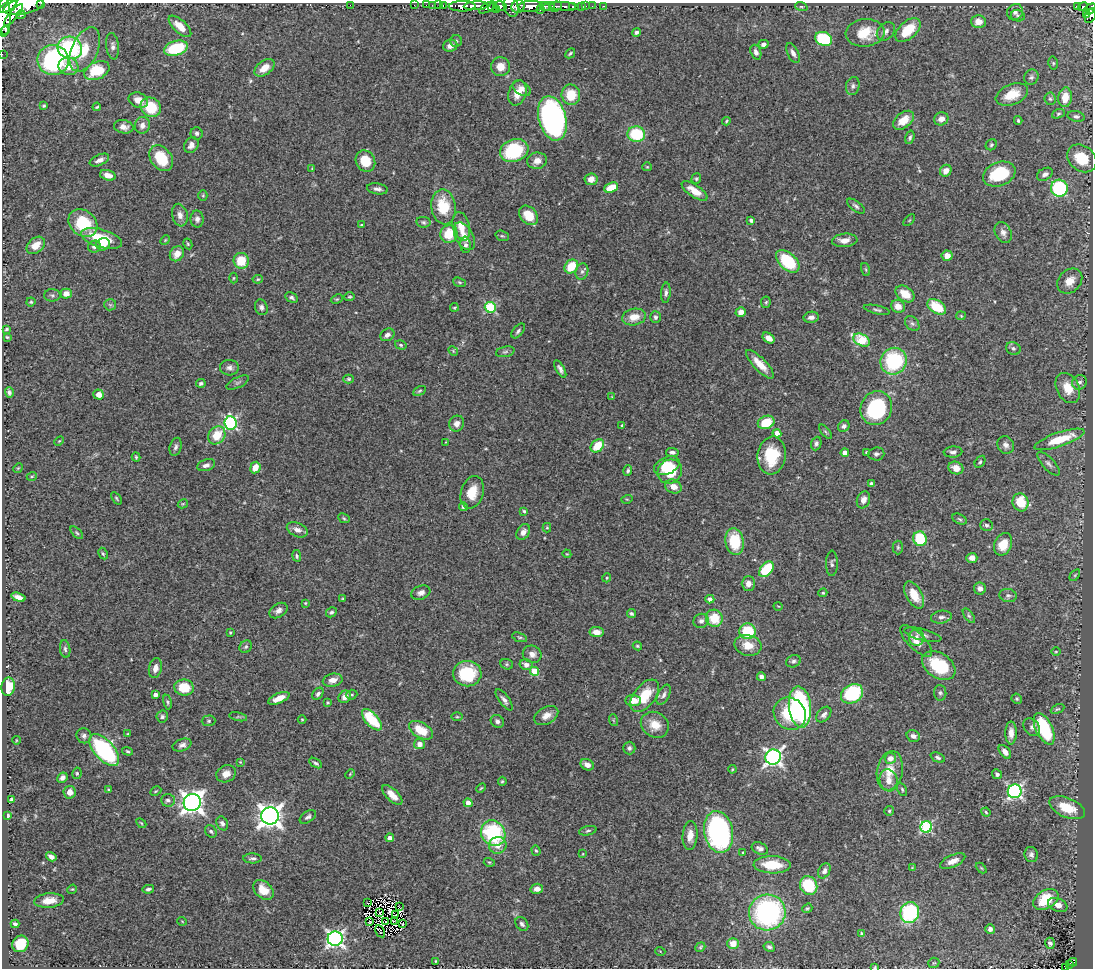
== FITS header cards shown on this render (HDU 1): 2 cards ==
NAXIS1  =                 1091
NAXIS2  =                  966

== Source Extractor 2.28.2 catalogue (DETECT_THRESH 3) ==
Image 1091 x 966 px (HDU 1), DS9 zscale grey, 1 PNG px = 1 image px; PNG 1095 x 970 px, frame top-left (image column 1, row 966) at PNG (2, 3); each listed source drawn as its Kron ellipse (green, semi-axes under 4 px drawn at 4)
Background 1.04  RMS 0.026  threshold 0.078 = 3 sigma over >= 5 px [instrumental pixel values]
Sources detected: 431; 4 with non-positive FLUX_AUTO (blend fragments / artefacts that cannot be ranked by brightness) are neither listed nor drawn; the other 427 listed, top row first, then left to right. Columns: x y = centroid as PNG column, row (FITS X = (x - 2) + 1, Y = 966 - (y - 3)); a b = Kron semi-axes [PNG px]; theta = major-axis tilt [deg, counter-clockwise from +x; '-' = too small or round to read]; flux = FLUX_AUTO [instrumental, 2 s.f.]
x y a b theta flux
41 3 2 2 - 18
350 5 2 2 - 81
414 5 2 2 - 6.6
426 5 2 2 - 3.2
432 5 2 2 - 7.3
439 5 2 2 - 3.1
443 5 3 2 - 14
9 6 10 4 35 580
24 6 21 8 14 2200
462 6 13 5 1 920
476 6 12 4 3 580
500 6 7 4 -14 290
518 6 7 6 - 380
531 6 12 5 3 990
545 6 6 3 -24 170
556 6 6 5 - 280
564 6 15 3 -5 88
573 6 3 3 - 150
582 6 3 3 - 33
586 6 2 2 - 5
592 6 2 2 - 4.2
604 6 3 2 - 7
1078 6 4 3 - 61
493 7 5 3 - 140
511 7 10 7 -74 360
549 7 6 3 17 280
801 7 6 4 -18 2.2
1083 7 5 4 - 48
487 8 9 4 33 160
1090 9 7 4 40 230
497 10 4 3 - 95
540 10 3 2 - 36
1015 12 8 7 - 7.2
13 15 14 4 49 630
21 15 4 3 - 140
1086 15 3 2 - 37
1018 16 7 5 -16 3.4
1090 16 8 5 62 98
4 17 19 6 89 1400
979 22 7 6 - 16
180 26 14 6 -43 24
908 30 15 8 42 47
5 31 2 2 - 160
886 31 10 7 47 7
637 32 4 4 - 4.4
865 33 19 13 5 47
824 39 9 6 -23 100
456 41 6 6 - 3
763 44 5 4 - 5.9
113 46 13 6 -84 7.2
450 46 7 6 - 10
70 48 12 11 - 180
176 48 12 7 16 89
85 49 23 13 66 42
756 52 7 5 -70 7.1
570 53 5 3 - 2.2
793 53 11 5 -64 8
2 54 2 2 - 4.3
53 60 15 15 - 250
1053 63 6 5 - 2.5
68 66 10 8 -19 24
500 67 9 9 - 20
264 68 11 7 37 21
97 71 13 8 24 63
1031 77 8 7 - 4.7
853 86 9 7 74 5.9
522 88 10 6 -35 9.2
517 93 13 9 72 20
1012 94 17 10 22 32
571 95 10 9 - 42
1065 97 10 7 84 25
1050 99 6 5 - 3
138 100 10 7 -20 19
44 106 3 3 - 2.2
97 107 4 3 - 2
151 107 10 9 - 60
1058 114 7 4 20 2.5
1076 116 9 5 -11 4.5
552 118 22 13 -75 570
941 119 7 6 - 9.3
903 120 12 7 39 24
1018 120 4 3 - 2.2
726 121 4 3 - 1.9
142 125 8 7 - 10
124 127 10 6 -9 9.7
197 133 6 6 - 4.4
636 134 9 8 - 82
910 137 7 4 74 3.7
191 145 8 6 55 9.4
991 145 6 5 - 2.9
514 151 14 11 19 140
161 158 14 10 -53 54
1082 158 16 12 -38 46
99 160 10 5 24 9
365 161 11 9 -61 39
537 161 10 8 9 12
647 167 5 4 - 1.9
312 168 4 3 - 1.3
946 171 6 5 - 14
999 174 17 11 22 85
1045 174 8 5 29 7
108 175 8 5 -18 11
591 179 6 6 - 15
696 179 5 4 - 2.6
611 188 7 4 22 39
1059 188 8 8 - 170
377 189 10 5 -8 6.6
694 191 15 6 -33 22
203 195 5 4 - 2.2
856 206 10 5 -37 4.9
443 207 17 12 -82 60
180 215 11 7 -75 11
529 215 11 8 -48 32
197 219 8 6 -88 7
751 220 4 3 - 5.2
909 220 7 3 45 1.7
423 222 7 5 -9 3.6
83 223 16 12 -40 79
361 225 3 3 - 2
461 226 15 8 -76 26
1003 232 11 8 -63 8.3
449 234 9 8 - 47
464 236 15 8 -62 18
502 236 7 5 -19 2.5
101 238 21 9 -17 60
165 240 5 4 - 1.9
845 240 13 6 4 15
103 244 7 6 - 13
188 244 5 3 - 2.1
36 245 10 7 39 21
465 245 8 5 -84 5.2
94 247 6 6 - 6.3
177 254 8 6 50 19
947 256 5 5 - 15
241 261 8 7 - 41
788 261 14 8 -43 99
571 266 7 6 - 44
866 270 7 3 -71 2
582 271 8 6 73 5.4
234 278 5 3 - 1.9
258 279 5 4 - 2.1
1070 281 14 11 46 19
460 282 7 4 -20 2.4
666 293 10 4 86 5.5
66 294 5 5 - 16
905 294 10 7 -36 28
52 295 8 6 0 4.6
349 297 5 4 - 2.2
292 298 7 5 -30 3.5
337 299 6 4 24 2.1
31 302 4 4 - 2.3
766 302 6 4 83 2.7
110 305 6 5 - 2.8
898 306 7 6 - 17
261 307 8 6 -72 5.5
454 307 4 3 - 1.9
490 307 5 5 - 160
937 307 10 6 -33 58
877 310 13 4 -12 4.4
741 312 5 5 - 13
961 316 5 4 - 1.8
634 317 12 8 11 24
655 317 6 5 - 3.7
811 317 7 5 11 8.3
912 324 8 6 -47 4.7
7 329 3 3 - 2.8
518 331 9 5 50 4.4
387 335 7 6 - 7.9
7 337 3 3 - 1.8
769 338 7 4 -35 11
862 340 9 6 -26 79
401 345 6 4 -18 2.9
1013 348 7 6 - 4.3
453 351 5 4 - 1.9
505 352 9 5 13 4
894 361 14 13 - 140
760 364 19 6 -46 24
229 368 9 7 -4 7.8
560 369 10 4 -60 6
349 379 5 4 - 3.1
1079 382 7 7 - 6.1
201 383 5 4 - 3.8
238 383 12 5 26 5.1
1068 388 16 11 -63 29
419 391 7 4 27 2.6
9 392 5 4 - 4.5
99 395 5 5 - 16
612 397 4 4 - 1.6
876 408 17 15 66 170
766 422 8 6 23 55
230 423 6 6 - 280
457 424 8 7 - 10
622 426 3 3 - 2.4
844 426 6 5 - 5.6
825 432 8 4 -50 2.8
777 433 4 4 - 16
217 435 10 8 52 39
1059 439 26 7 18 55
59 441 5 3 - 1.8
446 442 3 2 - 1.3
816 443 7 5 70 4.3
1006 445 9 8 - 7.9
597 446 7 5 45 43
176 447 9 5 75 5.3
672 452 6 4 -7 6
867 452 3 2 - 2
953 452 9 5 4 6
845 453 4 4 - 17
876 454 8 6 5 5
772 455 19 14 83 72
136 457 4 4 - 2.1
980 462 6 4 56 3.1
1048 464 15 6 -47 7.4
206 465 9 5 18 7.5
667 466 13 8 24 43
18 468 5 4 - 1.6
255 468 6 5 - 23
956 468 7 6 - 18
628 471 5 3 - 3.6
670 471 13 11 41 47
32 476 5 3 - 1.7
871 484 4 4 - 4.3
673 487 8 6 -22 17
472 492 17 11 73 29
116 498 7 4 -55 2.4
627 499 5 3 - 1.7
863 500 9 6 70 10
1021 502 9 8 - 51
183 504 5 4 - 1.8
463 507 4 4 - 4.5
524 511 3 3 - 2.2
344 518 6 4 -24 2.4
960 519 8 5 -27 3.2
986 525 6 5 - 3.2
547 528 5 4 - 1.9
297 530 11 7 -23 11
523 532 8 6 61 9
77 533 8 4 -45 3
920 539 7 6 - 84
734 541 13 9 -82 68
1003 544 12 8 65 31
898 547 7 5 -89 2.8
103 554 6 4 -62 2.8
567 554 4 3 - 1.4
297 556 6 4 -80 3.1
972 558 5 5 - 9.1
832 563 12 6 89 4.7
766 569 9 5 48 83
1075 575 7 3 54 2.1
607 578 4 4 - 1.6
748 584 7 6 - 9.7
980 589 6 6 - 8.9
421 593 10 6 21 8.4
823 593 4 3 - 2
914 595 15 8 -60 30
1008 596 9 6 -10 5.5
18 597 7 4 -17 8.9
343 599 3 3 - 1.7
710 599 4 4 - 7.3
305 603 4 4 - 1.8
778 606 4 3 - 1.3
278 611 10 6 33 7.9
331 612 6 4 29 3.5
631 613 4 3 - 3.4
969 616 8 4 -54 3.4
941 617 10 6 9 6.3
714 618 9 8 - 46
701 621 8 7 - 6.3
748 631 8 8 - 71
230 632 3 2 - 1.6
597 632 7 5 -7 16
923 635 19 5 -14 7.8
520 637 8 4 -20 2.8
916 637 8 7 - 8.3
916 641 21 8 -45 17
748 645 14 10 -11 28
637 646 5 3 - 2.1
246 647 7 5 46 4.2
65 649 9 5 -81 4.2
1056 652 5 3 - 1.6
532 654 9 8 - 11
793 661 7 6 - 4.9
507 664 6 5 - 2.9
526 665 6 5 - 10
939 666 18 12 -34 79
155 668 10 6 78 12
534 671 4 4 - 47
467 674 14 12 2 87
761 677 4 4 - 6.5
333 680 10 6 12 12
8 687 9 6 80 50
184 687 10 8 -8 44
940 693 8 6 -86 4.4
318 694 7 5 51 4.9
852 694 12 9 30 140
155 695 4 4 - 7.5
352 695 5 5 - 2.7
664 695 11 5 64 6.5
645 696 19 10 52 48
345 697 7 5 41 12
279 698 11 5 24 18
1017 699 5 5 - 2.9
504 700 12 5 -54 7.4
633 700 8 5 -4 20
167 702 7 3 -79 2.6
328 702 4 3 - 1.9
800 707 21 11 -83 390
1057 709 7 4 25 2.4
790 714 17 15 -47 73
824 715 9 6 47 6.8
546 716 13 8 29 14
162 717 6 5 - 3.9
238 717 9 4 -12 3
457 717 6 3 -1 2.2
302 719 4 3 - 1.5
372 720 13 6 -48 76
613 720 6 3 -71 1.8
209 721 7 5 2 3.2
497 721 7 6 - 5.1
655 725 15 12 -33 27
1032 727 9 7 -50 6.1
1044 729 17 8 -65 120
421 730 13 7 -31 39
1011 733 11 5 89 12
128 734 3 2 - 1.6
84 736 7 7 - 6.1
913 736 7 5 -18 7.5
16 740 4 3 - 1.3
419 744 5 5 - 11
182 745 10 6 18 7.4
629 748 6 6 - 4.5
104 750 19 10 -48 230
127 751 5 4 - 2.6
1005 752 8 5 -50 9.4
773 757 8 7 - 690
938 757 7 4 -25 3.9
890 758 5 5 - 13
240 762 4 4 - 1.5
316 763 7 3 -32 3.2
587 765 7 5 -28 11
732 769 4 3 - 1.7
890 771 20 13 79 31
77 773 5 4 - 3
226 774 10 8 25 14
350 774 5 3 - 1.5
997 774 5 4 - 4.7
62 778 5 4 - 6.3
888 780 11 9 -74 16
502 781 4 3 - 2.3
481 788 5 3 - 1.9
902 789 7 4 -64 2.9
108 790 3 3 - 1.9
156 791 6 3 27 1.9
1015 791 7 7 - 430
70 792 6 6 - 13
392 795 13 6 -44 17
12 799 4 3 - 2.4
168 800 7 6 - 5.9
192 802 9 8 - 1300
468 803 4 4 - 11
1067 808 19 9 -22 47
889 811 5 5 - 2.8
986 812 5 4 - 2.1
8 816 4 3 - 3.1
270 816 9 8 - 1500
308 817 9 5 35 4.7
141 823 6 3 -45 2.1
222 823 7 5 -62 5.6
926 827 6 5 - 200
211 831 6 5 - 3.5
588 831 9 4 12 3.5
719 832 21 14 -78 360
493 833 13 11 -54 160
690 836 14 7 86 17
390 838 4 4 - 10
498 845 9 8 - 16
760 848 8 5 -23 7
536 851 5 4 - 2.5
743 853 3 2 - 1.4
583 854 4 3 - 1.2
1031 855 8 6 -70 5.6
51 857 5 4 - 7.5
252 858 9 5 -2 4.9
953 861 13 6 24 13
489 862 5 3 - 2
772 865 19 8 -1 48
912 868 4 4 - 1.6
981 868 6 4 -44 2
824 871 8 5 63 7
809 885 9 8 - 82
72 889 5 4 - 1.9
148 889 6 4 11 4.5
537 889 6 5 - 9.9
263 890 12 8 -42 29
1046 899 13 9 32 61
49 900 15 7 6 19
368 903 3 2 - 0.73
1058 905 10 6 -23 13
399 907 2 2 - 1.5
807 908 5 4 - 2.5
767 912 18 18 - 290
380 913 2 2 - 1.1
910 913 10 9 - 150
396 915 3 2 - 0.35
182 921 5 3 - 1.2
386 921 3 2 - 1.7
370 922 4 2 - 2.7
395 922 3 2 - 0.19
15 924 4 3 - 4.2
403 924 3 2 - 1.5
522 924 8 5 -53 4.5
990 929 5 4 - 6.5
380 931 6 3 -59 1.3
862 933 4 4 - 2.8
335 939 7 7 - 630
1050 943 5 5 - 4.1
20 944 8 8 - 52
733 944 6 5 - 18
700 947 5 3 - 2.1
769 947 6 4 -28 4.1
660 951 5 3 - 1.3
436 961 3 2 - 1.5
1073 962 4 3 - 53
934 963 6 5 - 2.4
1069 965 4 3 - 28
875 967 4 3 - 2.3
1065 968 4 3 - 5.3
At the frame edge (FLAGS 8, measured only in part): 9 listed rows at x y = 41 3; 9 6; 24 6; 1090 9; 1090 16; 4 17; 2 54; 875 967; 1065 968
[4 non-positive-flux detections neither listed nor drawn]